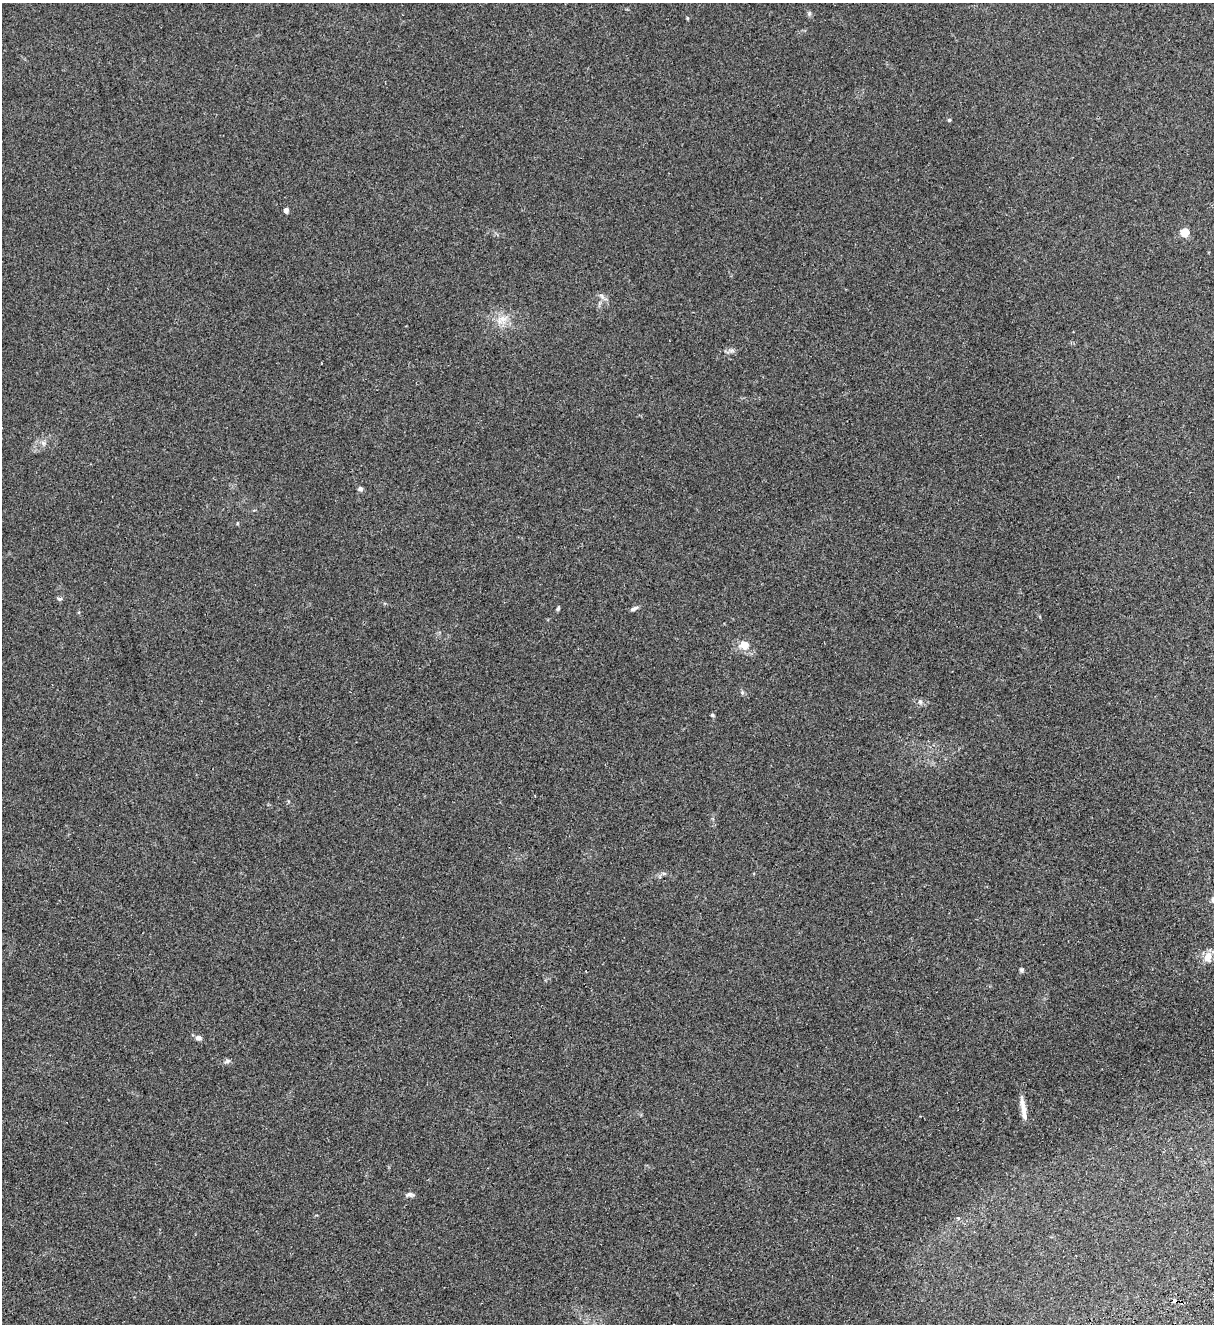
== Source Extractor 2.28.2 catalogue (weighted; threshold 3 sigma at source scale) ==
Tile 6 of 4 x 4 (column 2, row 2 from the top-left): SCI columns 1386-2597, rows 2701-4022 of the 5314 x 5399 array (HDU 1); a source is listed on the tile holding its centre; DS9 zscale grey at full resolution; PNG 1216 x 1326 px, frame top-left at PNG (2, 3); no overlay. Shown black and unused: <1% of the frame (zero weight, under 2 of 3 exposures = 3% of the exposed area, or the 3 px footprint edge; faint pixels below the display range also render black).
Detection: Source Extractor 2.28.2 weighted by HDU 2 'WHT'; one run over the whole footprint, this tile lists its part. Background 0.0624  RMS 0.007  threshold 0.0316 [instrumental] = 3 sigma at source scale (4.5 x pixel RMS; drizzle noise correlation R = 1.50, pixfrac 1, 0.05/0.05 arcsec/px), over >= 5 px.
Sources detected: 24; all 24 listed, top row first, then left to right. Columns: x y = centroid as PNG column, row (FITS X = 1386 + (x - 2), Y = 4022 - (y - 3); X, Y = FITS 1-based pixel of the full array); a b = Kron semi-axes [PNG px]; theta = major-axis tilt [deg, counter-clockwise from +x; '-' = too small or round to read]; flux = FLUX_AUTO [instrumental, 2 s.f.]
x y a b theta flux
809 13 7 4 -73 1.2
687 18 4 3 - 0.79
949 120 5 4 - 0.87
286 210 4 4 - 4.5
1185 233 5 5 - 26
602 296 10 4 -41 1.9
503 319 11 8 0 5.8
731 350 10 5 0 2
360 489 6 5 - 2
59 599 7 5 -19 1.3
558 608 6 4 66 1.2
634 608 11 4 23 2
744 645 6 6 - 13
742 692 6 5 - 1.1
920 702 7 5 -68 1.6
712 715 5 4 - 0.92
1208 957 13 8 76 6.9
1021 970 6 5 - 1.1
198 1038 7 6 - 3
227 1061 9 5 25 1.6
1023 1109 30 6 -82 7.2
409 1195 11 6 3 2.1
958 1218 4 4 - 0.75
1175 1301 5 4 - 3
Overlapping masked pixels (flux is a lower limit): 1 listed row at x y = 1175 1301